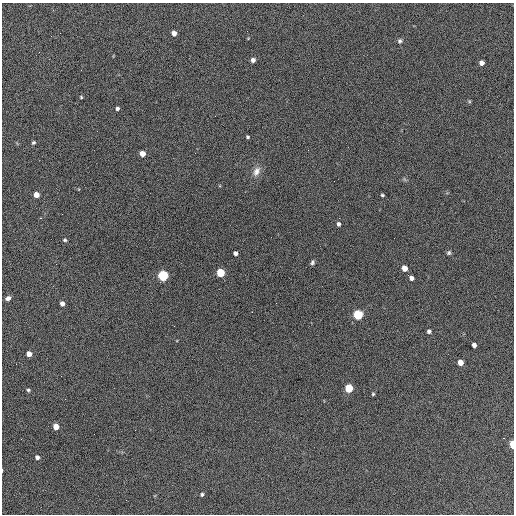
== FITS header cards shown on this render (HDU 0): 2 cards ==
NAXIS1  =                  512 / Axis length
NAXIS2  =                  512 / Axis length

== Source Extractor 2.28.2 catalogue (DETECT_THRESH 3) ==
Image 512 x 512 px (HDU 0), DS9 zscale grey, 1 PNG px = 1 image px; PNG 516 x 516 px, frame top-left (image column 1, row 512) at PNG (2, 3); no overlay
Background 612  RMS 27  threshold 79.9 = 3 sigma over >= 5 px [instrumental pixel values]
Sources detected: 45; all 45 listed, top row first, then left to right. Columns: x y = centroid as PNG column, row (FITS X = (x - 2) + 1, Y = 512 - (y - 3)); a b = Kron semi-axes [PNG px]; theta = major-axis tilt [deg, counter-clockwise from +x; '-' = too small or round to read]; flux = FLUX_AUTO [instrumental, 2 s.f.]
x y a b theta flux
247 31 2 2 - 1700
174 33 4 4 - 9500
51 36 3 2 - 1500
400 41 6 6 - 3800
253 60 4 4 - 7100
481 63 4 4 - 10000
81 70 2 2 - 2800
81 97 4 4 - 1800
469 101 6 4 -72 1900
117 108 4 4 - 4000
248 137 4 3 - 2300
33 143 5 4 - 2600
142 154 5 4 - 19000
256 171 14 9 63 13000
36 195 4 4 - 17000
382 195 4 3 - 2400
338 224 5 4 - 4500
65 240 4 4 - 2500
235 253 4 4 - 5900
449 253 6 5 - 3200
312 262 6 4 69 3700
404 268 5 4 - 19000
221 273 5 5 - 76000
163 276 5 5 - 230000
411 278 6 4 -43 7700
8 298 5 4 - 6200
276 303 2 2 - 840
62 304 4 4 - 8300
358 315 5 5 - 170000
429 331 4 4 - 4800
474 345 4 4 - 7600
29 354 4 4 - 14000
460 362 5 4 - 18000
16 364 2 2 - 880
349 388 5 5 - 74000
28 390 4 4 - 2700
373 394 4 4 - 2000
65 399 2 2 - 1000
56 426 5 4 - 24000
135 430 2 2 - 750
504 438 2 2 - 1100
512 444 5 3 - 58000
37 457 4 4 - 6200
2 470 3 2 - 1100
202 494 4 4 - 3100
At the frame edge (FLAGS 8, measured only in part): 2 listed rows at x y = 512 444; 2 470